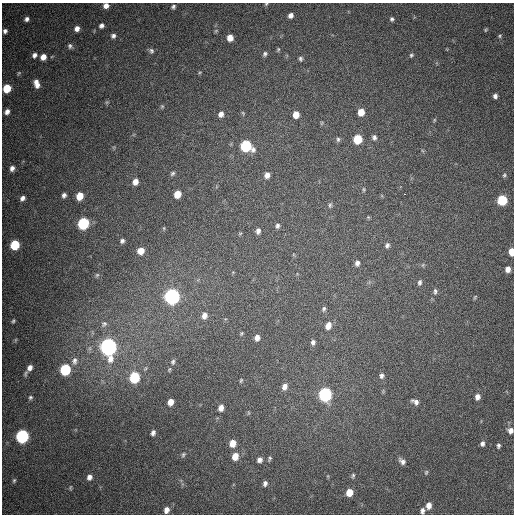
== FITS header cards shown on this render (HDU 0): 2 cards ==
NAXIS1  =                  512
NAXIS2  =                  512

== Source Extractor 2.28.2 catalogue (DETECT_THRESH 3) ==
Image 512 x 512 px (HDU 0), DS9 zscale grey, 1 PNG px = 1 image px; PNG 516 x 516 px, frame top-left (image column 1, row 512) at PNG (2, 3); no overlay
Background 433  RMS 12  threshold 35.6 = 3 sigma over >= 5 px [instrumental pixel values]
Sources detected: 117; all 117 listed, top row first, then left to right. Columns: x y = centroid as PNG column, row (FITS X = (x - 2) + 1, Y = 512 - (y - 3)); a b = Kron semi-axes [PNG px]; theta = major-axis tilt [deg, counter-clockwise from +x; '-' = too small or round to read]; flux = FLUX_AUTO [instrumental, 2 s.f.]
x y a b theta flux
266 4 5 4 - 950
106 6 5 5 - 4000
173 7 5 5 - 1700
291 15 5 5 - 3500
27 19 5 5 - 2500
392 19 5 5 - 1600
101 26 5 4 - 2500
77 29 5 4 - 3700
485 30 5 4 - 900
5 31 5 5 - 2300
113 36 5 5 - 2300
500 36 5 4 - 1000
230 38 6 5 - 7100
70 46 6 5 - 1700
278 49 6 4 64 1100
151 51 7 6 - 2100
265 54 6 6 - 1800
34 55 5 5 - 2800
411 55 6 5 - 1400
43 57 6 5 - 5900
300 59 7 5 -86 1700
200 72 5 3 - 710
19 73 5 5 - 980
37 84 8 5 -71 5700
7 88 6 5 - 22000
495 96 4 4 - 2400
107 102 6 4 18 940
162 106 5 5 - 1100
7 112 5 4 - 3400
361 112 6 5 - 10000
243 113 6 3 -46 860
221 114 7 6 - 3800
296 114 6 5 - 8800
434 120 6 4 89 950
322 123 6 4 89 870
374 137 7 6 - 2300
338 139 6 5 - 1500
358 139 6 6 - 28000
246 146 7 7 - 77000
12 168 6 5 - 3000
173 173 7 5 45 1600
267 175 6 5 - 4200
504 175 6 5 - 1200
135 182 7 6 - 5200
364 189 6 4 85 990
177 194 6 5 - 11000
405 194 3 2 - 3400
64 195 6 5 - 2500
80 196 6 5 - 14000
22 198 6 5 - 2900
502 200 6 6 - 49000
330 205 7 5 81 1500
368 217 5 4 - 790
83 223 7 6 - 86000
277 226 7 6 - 2100
164 228 6 3 72 860
258 231 7 6 - 3100
240 233 6 4 3 920
122 241 5 5 - 1900
15 245 7 6 - 36000
387 245 6 5 - 2300
141 251 7 6 - 7900
512 252 6 4 89 11000
357 263 7 6 - 2900
508 269 5 5 - 4400
97 275 6 5 - 1200
420 282 7 5 81 1900
435 291 8 5 -86 1900
172 296 7 7 - 350000
475 297 7 3 54 820
324 309 7 5 71 1600
204 315 8 6 72 4600
13 321 6 5 - 1300
104 324 10 8 45 3000
328 326 8 6 68 6400
241 333 4 3 - 870
257 338 5 5 - 4100
15 340 6 4 71 1000
313 342 7 6 - 2300
108 347 8 7 - 500000
74 361 11 7 85 4100
173 362 8 6 82 1900
30 368 7 5 58 3900
65 370 7 6 - 67000
25 374 9 4 70 1500
381 376 7 6 - 2400
134 377 7 6 - 51000
241 380 5 3 - 930
285 387 8 6 70 4100
325 394 7 6 - 190000
30 397 5 5 - 1500
477 397 6 5 - 4100
170 402 6 5 - 7100
415 402 9 5 -27 3200
221 408 7 5 76 5000
248 413 5 3 - 840
510 430 7 6 - 3600
153 433 5 4 - 2400
22 436 7 6 - 170000
233 443 7 5 73 9600
482 443 5 4 - 2300
498 445 4 3 - 1600
183 455 7 5 59 1400
235 456 7 6 - 10000
270 459 7 4 68 1300
260 460 7 6 - 2900
402 461 9 5 -45 3100
426 472 6 4 69 1100
353 476 7 4 82 1400
89 477 7 6 - 3800
14 480 7 5 73 1300
265 483 6 5 - 2500
70 488 7 4 84 1000
349 492 7 6 - 11000
429 505 7 5 80 5500
166 510 7 5 72 4700
422 511 7 5 83 2800
At the frame edge (FLAGS 8, measured only in part): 5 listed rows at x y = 266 4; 106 6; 512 252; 510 430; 422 511